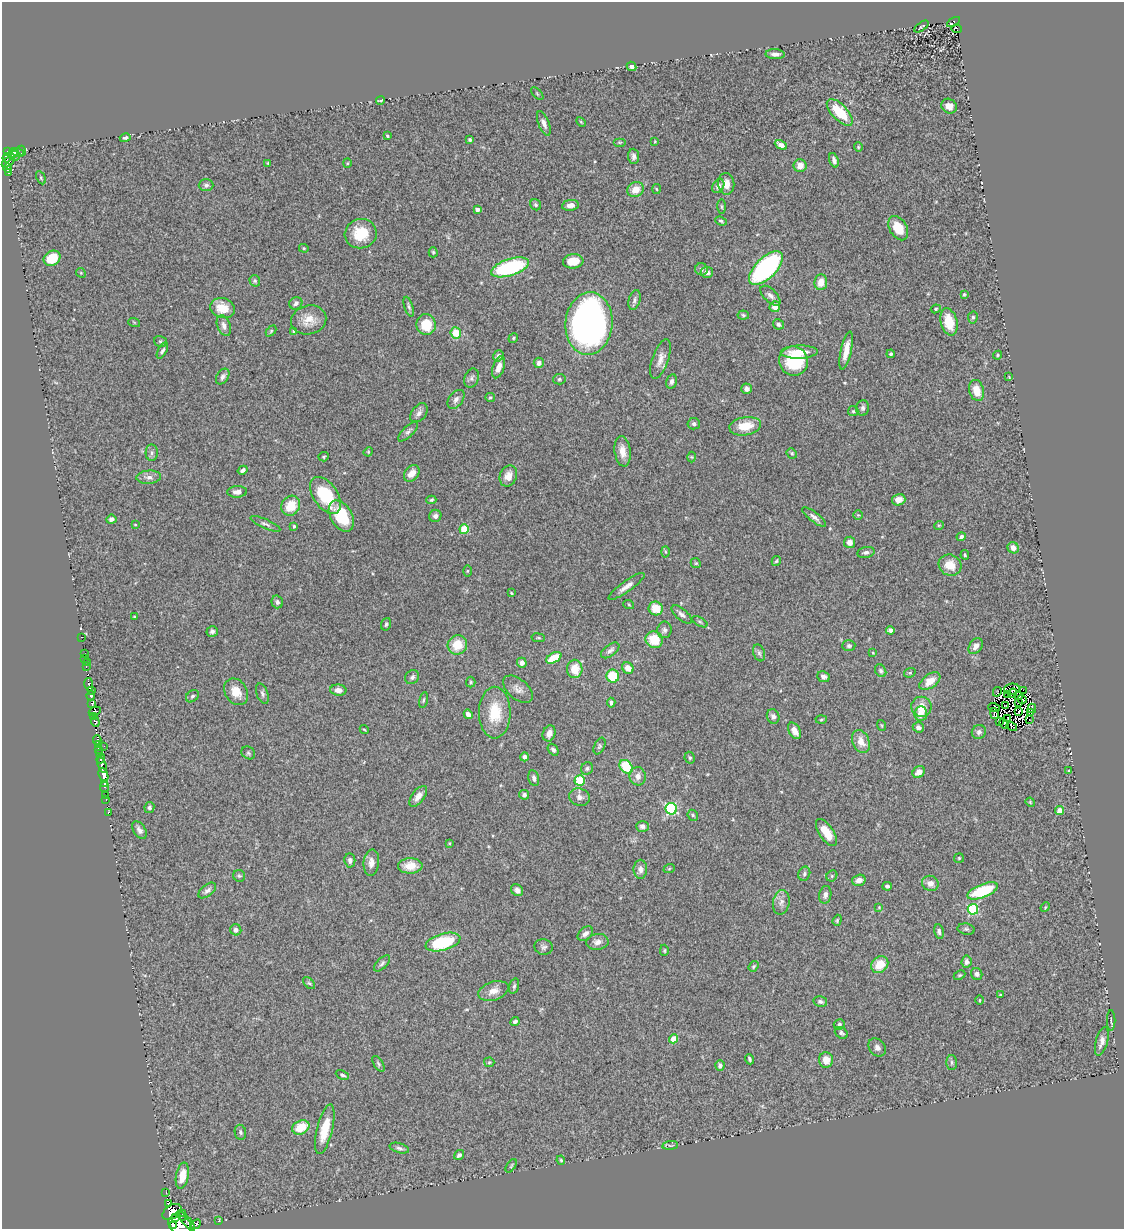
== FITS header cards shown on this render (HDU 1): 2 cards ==
NAXIS1  =                 1122
NAXIS2  =                 1227

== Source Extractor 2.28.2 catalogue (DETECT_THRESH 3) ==
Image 1122 x 1227 px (HDU 1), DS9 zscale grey, 1 PNG px = 1 image px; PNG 1126 x 1231 px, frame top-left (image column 1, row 1227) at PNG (2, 2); each listed source drawn as its Kron ellipse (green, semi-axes under 4 px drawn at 4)
Background 0.591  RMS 0.071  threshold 0.213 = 3 sigma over >= 5 px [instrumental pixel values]
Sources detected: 348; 17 with non-positive FLUX_AUTO (blend fragments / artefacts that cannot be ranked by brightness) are neither listed nor drawn; the other 331 listed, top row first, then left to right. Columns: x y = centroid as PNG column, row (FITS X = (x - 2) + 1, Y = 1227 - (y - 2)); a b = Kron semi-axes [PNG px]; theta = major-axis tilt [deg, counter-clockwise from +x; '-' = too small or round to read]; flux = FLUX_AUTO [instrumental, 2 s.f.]
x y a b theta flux
954 22 7 4 31 50
921 27 8 3 36 4.8
956 29 5 3 - 4.2
775 54 9 5 -2 22
631 66 5 4 - 19
537 94 8 3 -45 5.4
381 100 4 2 - 5.6
949 106 8 7 - 29
840 112 17 7 -46 170
581 122 6 3 -45 5.2
544 123 13 5 -68 24
387 136 3 3 - 7.7
125 138 5 4 - 10
470 140 3 3 - 8
655 141 4 4 - 3.7
620 142 6 3 0 5.6
781 145 6 4 -28 25
858 147 5 4 - 5.7
8 151 3 3 - 150
22 151 5 3 - 34
13 153 4 3 - 60
18 153 6 2 -18 74
15 156 5 4 - 79
634 156 7 5 -86 17
7 158 4 4 - 77
834 160 7 4 -71 15
8 162 7 3 32 260
268 163 3 3 - 4.6
347 163 4 4 - 4.8
800 166 6 6 - 39
8 168 5 3 - 100
9 172 3 3 - 70
41 178 7 4 -64 6.9
726 184 11 8 -82 40
206 185 7 6 - 13
718 186 7 5 59 21
656 189 5 3 - 5.2
636 190 8 7 - 60
536 205 6 5 - 9.4
570 205 8 5 9 26
722 207 7 3 -89 6.2
477 209 4 3 - 22
721 221 6 4 -21 7.6
898 228 13 8 -61 100
361 234 16 14 16 140
304 248 5 4 - 5.1
433 252 5 4 - 7
52 258 9 7 33 110
573 261 10 7 7 77
510 267 20 8 18 470
766 268 21 10 45 760
701 269 6 6 - 14
707 272 6 5 - 19
81 273 5 4 - 5.1
255 281 6 5 - 7.8
821 282 8 6 83 60
964 294 4 3 - 5.4
770 296 12 6 -44 21
634 300 10 6 74 15
296 303 6 6 - 15
409 307 10 4 -72 12
775 307 5 5 - 39
222 308 12 10 -17 84
936 309 5 4 - 6.6
743 315 5 4 - 7.6
973 317 6 5 - 9.8
309 320 18 14 13 70
134 322 6 4 -19 5.1
949 322 14 8 -76 120
589 323 31 23 85 2200
778 324 6 5 - 12
426 325 10 9 - 140
224 326 11 6 -70 22
271 331 6 4 46 6
294 331 4 3 - 11
456 333 6 5 - 110
513 338 5 4 - 7
160 341 6 5 - 8.7
162 351 9 4 62 11
846 351 19 5 78 62
799 352 18 6 2 72
891 354 4 4 - 7.1
998 355 5 3 - 5.8
498 356 6 4 55 15
660 359 21 8 70 39
794 361 14 14 - 280
539 363 5 5 - 18
499 367 11 5 71 39
223 377 8 5 57 15
1009 377 3 2 - 3.3
472 378 10 6 71 13
559 379 6 5 - 8.4
672 381 7 5 76 15
747 389 5 5 - 17
977 390 11 7 -73 78
490 397 5 4 - 6
456 399 11 7 52 20
863 408 8 6 79 13
853 411 5 5 - 7.4
419 413 11 7 52 22
694 424 6 5 - 12
745 426 16 9 10 94
408 431 13 5 46 15
623 451 15 8 -82 47
368 452 5 4 - 3.9
152 453 8 6 88 14
792 453 5 4 - 7.6
324 457 5 4 - 6.5
692 457 5 3 - 4.5
243 470 5 4 - 15
412 473 9 6 50 44
508 476 11 8 67 41
149 477 12 6 4 23
237 492 10 5 2 26
325 495 21 12 -56 230
431 500 5 3 - 6.6
899 500 7 5 15 33
291 506 10 9 - 100
858 515 5 5 - 6.3
341 516 17 10 -60 180
435 516 6 6 - 17
814 517 14 5 -37 20
111 519 5 4 - 16
265 524 16 4 -24 16
135 525 3 2 - 3.4
939 525 5 3 - 4.3
294 526 4 3 - 6.8
464 529 5 4 - 170
961 537 5 3 - 10
850 542 6 5 - 29
1013 548 6 5 - 33
666 552 5 3 - 5.3
866 552 9 5 11 16
965 555 5 3 - 5.9
776 561 5 3 - 6.6
696 563 5 4 - 6.1
950 565 11 10 - 72
467 571 6 4 89 5.4
626 586 22 5 36 33
511 593 3 3 - 4.5
277 602 6 5 - 13
629 605 5 3 - 4.7
656 608 7 7 - 87
682 614 12 5 -40 20
134 617 3 3 - 4.9
700 622 8 4 -30 7.8
386 624 6 5 - 8.9
664 630 8 7 - 16
890 630 4 4 - 14
212 631 5 5 - 13
81 637 2 2 - 3.2
538 638 7 3 -9 6.5
654 640 9 8 - 120
457 645 10 9 - 110
849 646 6 5 - 9
976 646 9 6 54 23
610 650 11 5 37 16
759 653 9 5 -70 14
873 653 4 3 - 3.9
84 654 2 2 - 4.1
85 658 3 3 - 26
554 658 8 5 29 120
87 663 3 2 - 16
522 663 5 4 - 19
86 667 2 2 - 110
628 668 6 5 - 41
575 669 9 7 -88 81
881 671 7 5 -58 9.6
910 673 6 4 20 7
613 676 6 6 - 140
412 677 7 6 - 14
824 677 6 5 - 17
930 681 12 6 36 57
471 682 5 4 - 7
89 685 7 3 -80 480
518 689 17 10 -41 32
1012 689 8 5 5 1.2
91 690 3 2 - 28
338 690 8 5 -5 29
1024 690 4 2 - 0.29
236 692 14 11 -56 65
997 692 5 2 - 8.2
1012 693 5 2 - 6.5
262 694 10 5 -70 15
1007 694 3 2 - 2.7
91 696 4 3 - 560
192 696 7 5 42 11
1019 696 4 2 - 5.9
1022 699 4 3 - 9.4
423 700 8 3 79 6.3
1019 702 2 2 - 4.1
92 703 3 2 - 370
611 703 5 3 - 8.5
1006 705 2 2 - 5.7
921 707 10 10 - 54
994 707 6 3 -17 16
1032 708 5 2 - 41
95 711 6 3 26 340
1019 711 3 2 - 15
1031 712 3 2 - 15
495 713 26 16 90 150
921 713 7 6 - 54
468 714 5 4 - 25
994 714 5 3 - 30
773 716 7 6 - 20
94 717 3 2 - 51
1008 718 4 2 - 5.1
1029 719 3 2 - 23
821 720 5 3 - 4.9
95 722 5 4 - 250
1000 722 3 2 - 21
1004 724 5 3 - 2.8
881 725 5 3 - 4.7
1012 726 5 4 - 27
918 727 6 5 - 15
364 730 5 3 - 4.7
795 731 9 5 -60 34
979 732 7 7 - 16
549 733 8 6 69 35
97 740 5 3 - 170
861 742 12 8 -66 53
99 744 4 3 - 220
104 746 2 2 - 18
599 746 9 5 64 9.5
99 750 3 2 - 37
553 750 6 4 -51 13
100 753 4 2 - 47
248 753 7 6 - 10
525 757 4 4 - 16
690 758 6 5 - 8.9
101 759 5 3 - 360
102 765 8 3 -73 1000
626 767 7 5 -48 200
587 768 6 6 - 9.9
1069 770 3 2 - 4.7
919 772 6 5 - 37
103 775 7 4 -70 350
638 776 9 8 - 30
534 778 8 5 -77 14
580 780 5 5 - 240
104 783 3 3 - 87
105 787 5 3 - 52
106 795 2 2 - 6.7
524 795 5 5 - 10
418 796 12 6 52 34
580 797 10 8 -20 23
106 799 3 2 - 14
1030 802 5 3 - 4.5
149 808 6 5 - 13
671 809 6 5 - 550
1060 810 5 4 - 35
108 812 3 2 - 32
693 815 6 5 - 7.3
642 826 6 5 - 16
139 830 10 6 -57 18
826 833 16 7 -56 73
449 843 4 3 - 5
959 858 5 4 - 5.6
350 860 7 5 -82 14
371 863 13 7 84 33
410 866 12 7 2 73
640 869 9 6 -90 24
669 869 6 3 20 4.8
804 874 7 5 69 10
239 876 6 6 - 7.9
832 876 6 5 - 7.3
859 880 7 5 17 30
930 883 8 7 - 35
887 886 5 4 - 9.1
207 890 10 5 38 19
517 890 7 5 -43 17
982 891 16 6 21 270
825 895 9 6 82 20
781 902 12 8 79 29
879 907 3 3 - 3.8
1045 907 5 4 - 4.8
973 909 5 5 - 360
837 920 6 4 70 6.2
966 929 8 5 -9 10
236 930 6 5 - 20
939 932 7 5 -79 14
585 934 9 6 40 22
443 942 18 8 16 310
597 942 11 8 7 27
543 947 9 7 -17 14
664 950 6 4 89 6.6
966 962 6 5 - 17
382 963 10 5 44 12
880 965 9 7 43 86
753 966 6 4 53 7.4
977 974 6 5 - 14
959 975 6 4 26 6.4
309 983 7 4 -44 9.5
514 986 8 5 75 10
493 991 16 9 19 45
1000 995 3 3 - 6
980 1000 5 3 - 4
820 1002 7 5 -13 13
1111 1020 10 2 90 6.1
515 1022 5 4 - 13
839 1024 5 5 - 9.8
841 1033 7 5 -35 9.9
674 1039 4 4 - 100
1102 1041 15 6 75 29
877 1047 10 7 -49 21
750 1059 5 3 - 8.8
826 1060 7 7 - 48
489 1062 5 4 - 5.9
952 1062 7 5 -88 10
378 1064 9 4 -57 9.7
720 1065 5 4 - 14
342 1075 7 4 -22 9.6
301 1127 9 6 25 120
325 1129 25 8 76 120
240 1132 7 5 -80 11
670 1145 8 4 7 8.8
399 1148 10 4 -16 12
459 1155 5 4 - 12
561 1160 5 3 - 6.1
511 1166 8 3 56 5.6
182 1176 13 6 79 79
166 1193 4 2 - 80
169 1204 4 3 - 170
172 1212 10 6 33 750
182 1215 5 4 - 430
175 1218 4 3 - 300
187 1221 11 3 -50 310
218 1221 3 2 - 8.9
196 1224 5 3 - 190
180 1225 12 9 -30 2300
173 1226 3 2 - 440
At the frame edge (FLAGS 8, measured only in part): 1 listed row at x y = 180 1225
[17 non-positive-flux detections neither listed nor drawn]